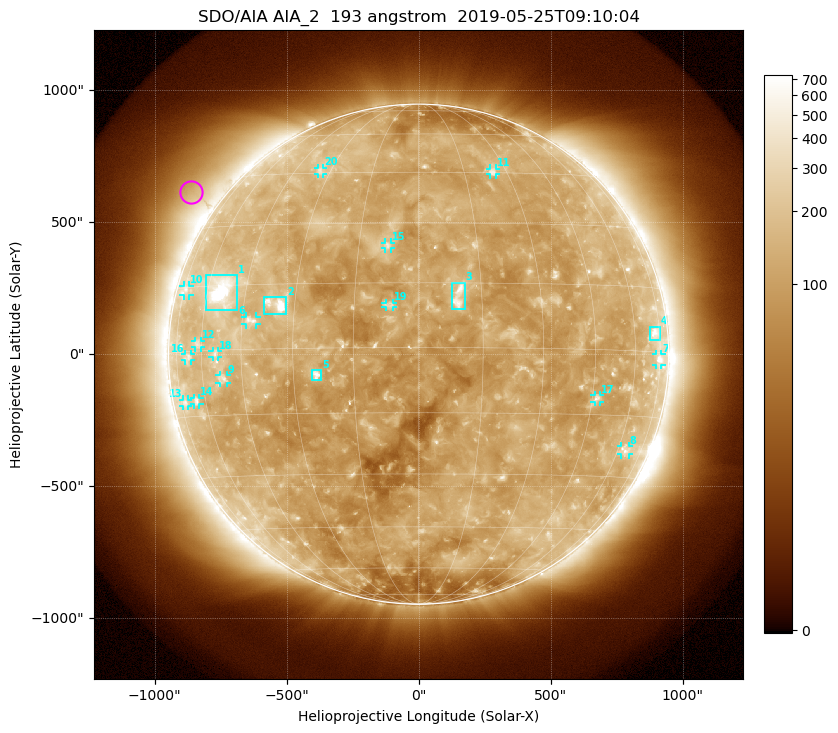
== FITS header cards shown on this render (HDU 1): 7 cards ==
TELESCOP= 'SDO/AIA'
INSTRUME= 'AIA_2'
WAVELNTH=                  193
WAVEUNIT= 'angstrom'
DATE-OBS= '2019-05-25T09:10:04.83'
CTYPE1  = 'HPLN-TAN'
CTYPE2  = 'HPLT-TAN'

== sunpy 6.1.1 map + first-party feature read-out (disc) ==
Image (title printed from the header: SDO/AIA AIA_2  193 angstrom  2019-05-25T09:10:04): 1024 x 1024 px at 2.4 arcsec/px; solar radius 947 arcsec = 395 px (full disc in frame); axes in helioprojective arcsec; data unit not stated in the header (colour bar unlabelled)
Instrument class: DISC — disc imager (sunpy class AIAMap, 193 A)
Bright regions (active regions / flare kernels): reference = the median radial profile (limb darkening/brightening removed); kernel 9 px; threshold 5 sigma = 182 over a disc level ~110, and >= 1.15x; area >= 12 px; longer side >= 9 px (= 22 arcsec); searched inside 0.97 R_sun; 20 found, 20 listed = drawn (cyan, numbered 1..; 15 of them under ~33 arcsec drawn as corner ticks so the feature stays visible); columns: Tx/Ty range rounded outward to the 5 arcsec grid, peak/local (2 s.f.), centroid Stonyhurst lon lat
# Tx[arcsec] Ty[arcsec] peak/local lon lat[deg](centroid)
1 -805..-685 165..300 20 -54 +14
2 -585..-500 150..215 9.2 -35 +10
3 125..175 170..270 5.6 +9 +12
4 875..915 55..105 4.1 +71 +4
5 -405..-370 -95..-60 6.4 -24 -6
6 -655..-615 110..145 4 -42 +7
7 900..920 -40..0 4 +74 -2
8 765..800 -380..-345 3.2 +64 -23
9 -755..-725 -110..-80 3.2 -52 -7
10 -890..-865 220..260 2.5 -73 +14
11 270..295 680..705 3.4 +25 +45
12 -850..-825 25..50 2.7 -62 +2
13 -895..-870 -200..-170 2.5 -72 -12
14 -850..-830 -190..-165 2.9 -65 -11
15 -130..-105 400..425 3.6 -8 +24
16 -885..-860 -25..0 2.6 -67 -1
17 665..690 -180..-155 3.4 +47 -11
18 -780..-760 -10..15 2.8 -54 -1
19 -125..-95 180..195 3.8 -7 +10
20 -380..-360 685..705 2.6 -34 +46
Off-limb structures (1.02-1.3 R_sun): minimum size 162 px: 5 found; the strongest spans PA ~35..70 deg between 1.02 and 1.3 R_sun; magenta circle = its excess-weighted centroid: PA ~55 deg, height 1.12 R_sun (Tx ~-865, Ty ~615 arcsec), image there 2.1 x the reference